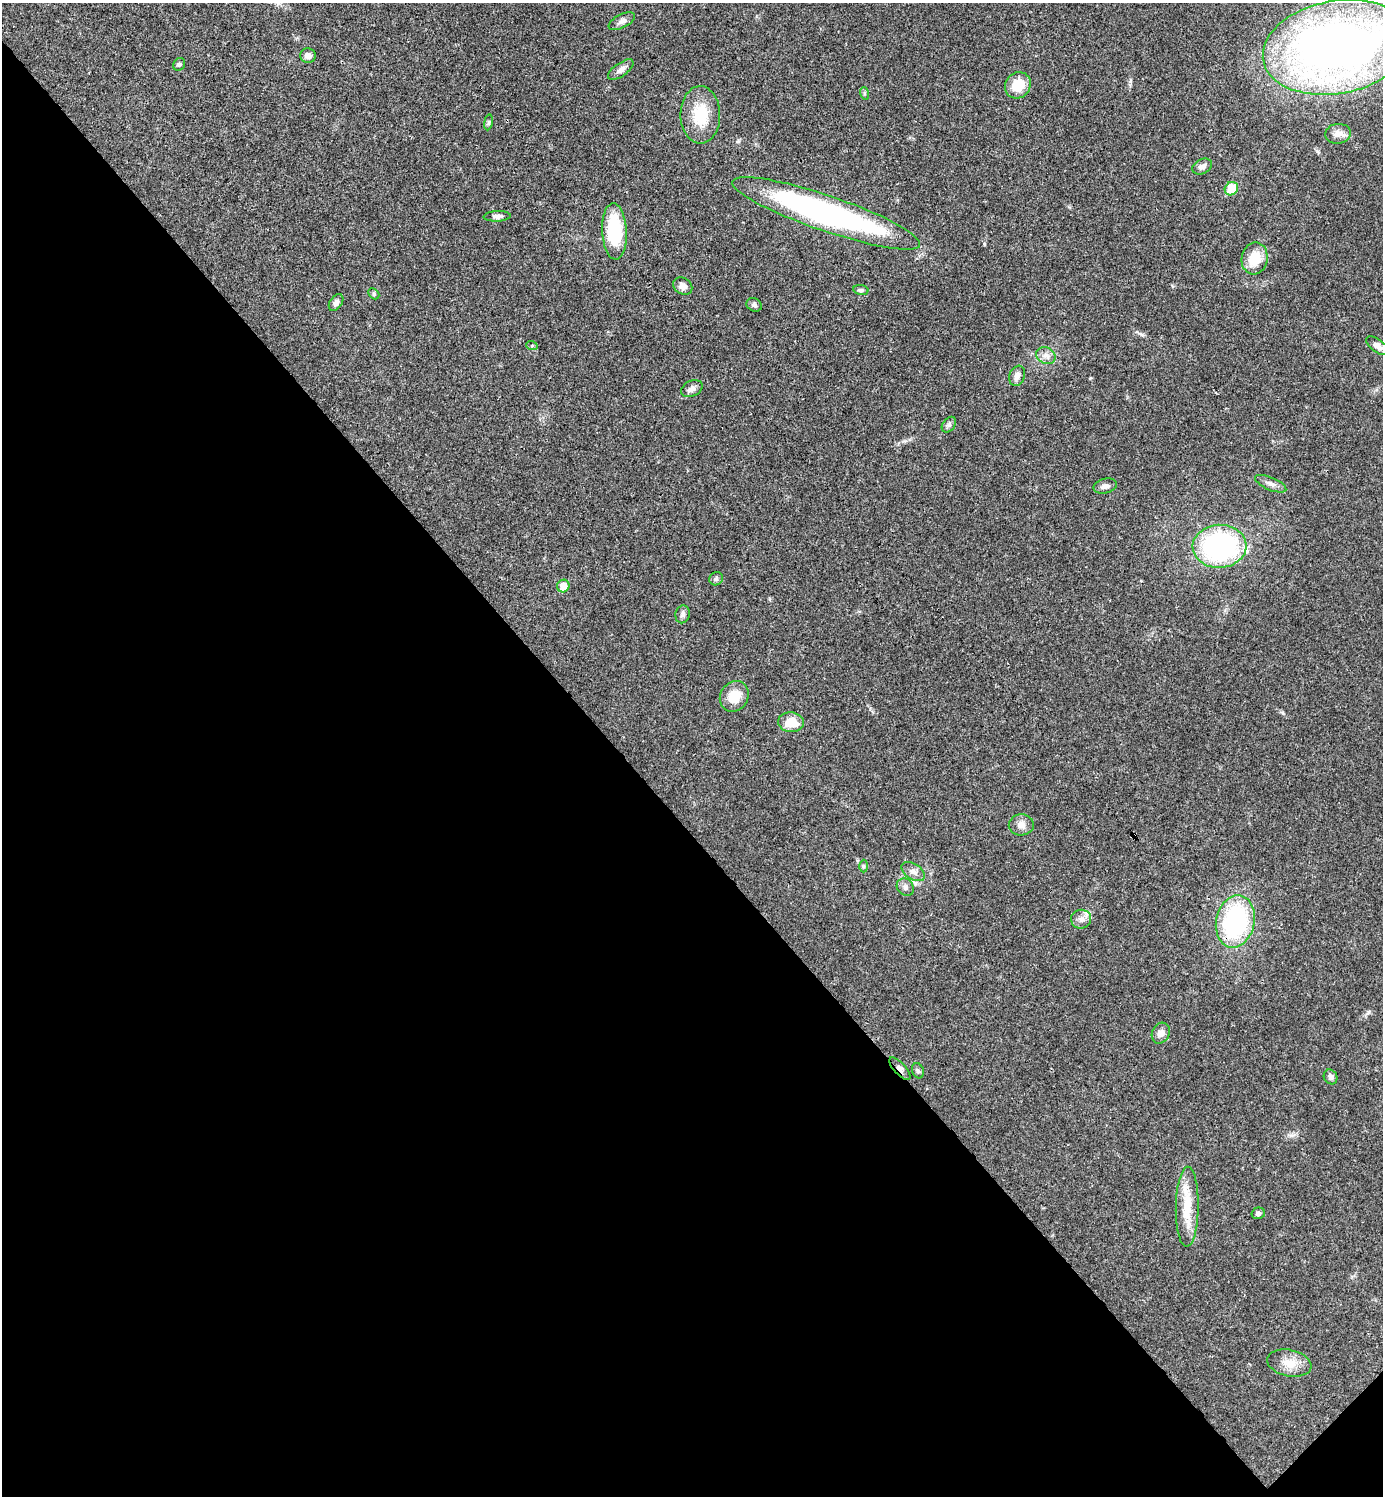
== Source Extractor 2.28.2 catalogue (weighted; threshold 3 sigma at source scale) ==
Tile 14 of 4 x 4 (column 2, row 4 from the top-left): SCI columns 1681-3061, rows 1-1494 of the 5981 x 5981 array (HDU 1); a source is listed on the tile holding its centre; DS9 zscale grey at full resolution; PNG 1385 x 1498 px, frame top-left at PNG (2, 3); each listed source drawn as its Kron ellipse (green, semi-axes under 4 px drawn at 4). Shown black and unused: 45% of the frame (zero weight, under 3 of 4 exposures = <1% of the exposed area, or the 3 px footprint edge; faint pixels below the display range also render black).
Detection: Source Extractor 2.28.2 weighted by HDU 2 'WHT'; one run over the whole footprint, this tile lists its part. Background 0.0205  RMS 0.0022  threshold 0.0101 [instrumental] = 3 sigma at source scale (4.5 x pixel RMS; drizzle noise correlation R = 1.50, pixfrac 1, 0.05/0.05 arcsec/px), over >= 5 px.
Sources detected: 48; all 48 listed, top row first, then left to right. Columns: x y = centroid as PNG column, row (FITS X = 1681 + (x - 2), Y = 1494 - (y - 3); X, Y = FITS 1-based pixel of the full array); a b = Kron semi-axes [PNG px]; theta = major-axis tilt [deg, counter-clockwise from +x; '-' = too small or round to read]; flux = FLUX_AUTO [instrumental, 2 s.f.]
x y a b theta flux
622 21 14 6 27 1.1
1337 47 74 46 11 180
308 56 8 7 - 1.2
179 64 7 5 55 0.41
621 70 15 6 35 1.3
1018 85 14 12 48 4.9
864 93 6 4 -72 0.29
700 115 29 20 -89 8.4
488 122 8 4 81 0.39
1338 134 13 10 7 1.5
1202 167 10 7 27 1.1
1231 189 7 6 - 6.6
826 213 99 17 -19 68
497 216 13 5 2 0.96
614 231 28 12 -87 14
1255 258 16 13 81 5.1
683 286 10 8 -33 1.3
861 290 7 5 -10 0.5
374 294 6 4 -45 0.35
336 302 9 6 56 0.8
754 305 8 6 -27 0.58
532 346 6 4 -18 0.29
1377 346 13 6 -36 1.2
1046 356 10 8 -25 1.2
1017 376 10 7 69 1.2
692 389 11 7 26 0.99
949 425 9 6 52 0.62
1271 484 17 6 -23 1.1
1105 486 12 7 13 1
1219 546 27 21 2 40
716 579 7 6 - 0.51
563 586 6 6 - 3.1
683 614 9 7 76 0.74
734 696 16 13 58 4.2
791 722 13 10 -6 4.2
1021 825 12 10 2 1.6
864 866 6 4 -90 0.34
913 872 13 8 -34 1.3
905 887 9 8 - 0.88
1081 919 10 9 - 1.3
1235 921 26 19 78 31
1161 1033 11 8 63 1.2
900 1069 14 6 -47 1
918 1071 8 5 -72 0.52
1330 1077 8 6 -63 0.72
1187 1207 40 11 89 6.5
1258 1213 6 5 - 0.63
1289 1363 22 13 -11 3.3
Overlapping masked pixels (flux is a lower limit): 3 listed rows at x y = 826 213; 1235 921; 900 1069
Isophote crosses this tile's border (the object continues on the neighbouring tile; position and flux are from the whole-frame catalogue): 1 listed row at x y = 1337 47
Unlisted compact peaks at least as high as the median listed source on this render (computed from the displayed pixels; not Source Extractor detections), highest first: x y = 1368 1012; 984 244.